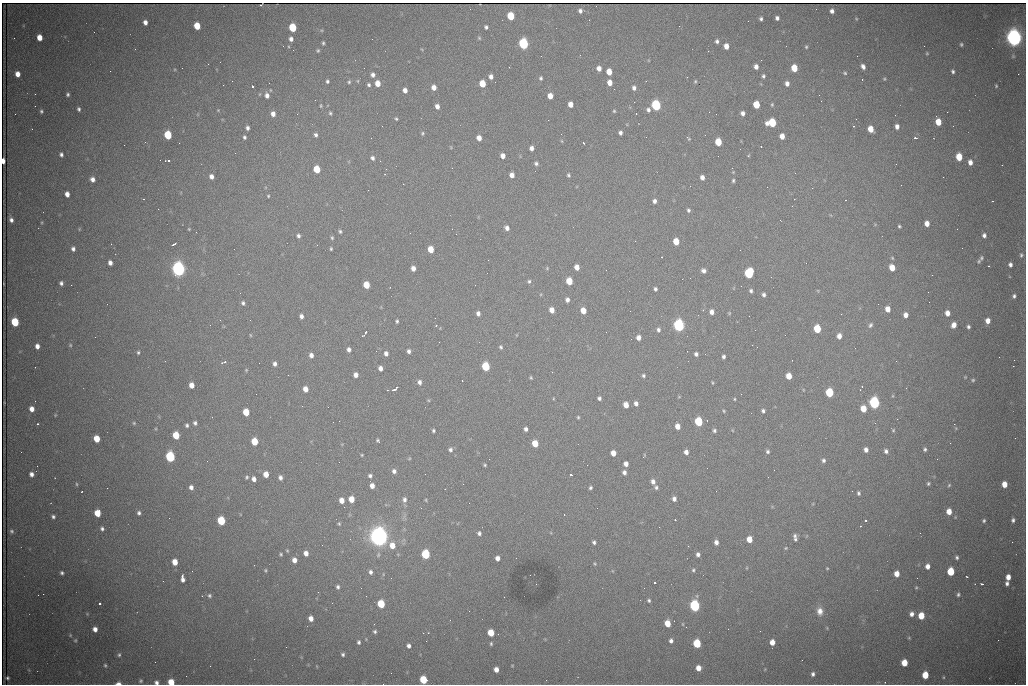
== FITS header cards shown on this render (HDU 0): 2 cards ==
NAXIS1  =                 1024 /fastest changing axis
NAXIS2  =                  682 /next to fastest changing axis

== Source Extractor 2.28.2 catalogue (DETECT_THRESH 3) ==
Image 1024 x 682 px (HDU 0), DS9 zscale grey, 1 PNG px = 1 image px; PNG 1028 x 686 px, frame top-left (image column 1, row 682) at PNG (2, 3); no overlay
Background 1870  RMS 26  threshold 77.2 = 3 sigma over >= 5 px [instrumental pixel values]
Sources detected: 452; all 452 listed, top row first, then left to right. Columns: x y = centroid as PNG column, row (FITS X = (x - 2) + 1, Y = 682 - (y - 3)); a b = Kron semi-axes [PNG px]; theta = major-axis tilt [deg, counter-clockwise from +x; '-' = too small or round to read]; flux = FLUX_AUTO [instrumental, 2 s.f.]
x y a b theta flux
261 5 3 2 - 1.5e+03
816 9 2 2 - 9.9e+02
580 11 6 5 - 5.7e+03
832 11 5 4 - 6.7e+03
511 16 5 5 - 6.6e+04
777 18 4 4 - 5.1e+03
761 19 4 3 - 3.7e+03
856 19 4 3 - 1.6e+03
145 22 5 4 - 8.7e+03
197 26 5 5 - 3.8e+04
293 27 5 5 - 8.5e+04
486 27 4 3 - 3.7e+03
94 32 3 2 - 1.1e+03
39 37 5 4 - 2.0e+04
14 38 3 2 - 1.5e+03
479 38 5 4 - 2.2e+03
1014 38 7 6 - 1.3e+06
291 39 5 4 - 6.8e+03
372 39 2 2 - 9.3e+02
717 41 4 4 - 4.3e+03
323 43 4 3 - 2.5e+03
523 44 6 5 - 2.5e+05
961 44 4 3 - 2.5e+03
726 46 5 4 - 1.4e+04
806 47 4 4 - 2.3e+03
293 50 2 2 - 8.9e+02
318 50 5 4 - 2.3e+03
708 51 2 2 - 8.9e+02
927 53 4 3 - 1.7e+03
857 56 2 2 - 2.1e+03
208 64 2 2 - 3.0e+03
863 66 5 4 - 7.1e+03
509 67 2 2 - 7.5e+02
756 67 4 4 - 8.7e+03
599 68 5 4 - 1.1e+04
794 68 5 5 - 4.0e+04
110 71 2 2 - 7.8e+02
953 71 4 3 - 3.5e+03
609 72 5 4 - 2.3e+04
845 73 4 4 - 2.3e+03
18 74 5 4 - 1.4e+04
1018 74 2 2 - 1.4e+04
373 75 5 5 - 6.2e+03
763 76 5 4 - 3.4e+03
491 77 5 4 - 7.6e+03
687 77 3 2 - 1.4e+03
541 78 5 4 - 3.2e+03
862 79 3 2 - 3.9e+03
884 79 4 3 - 1.7e+03
232 81 2 2 - 6.8e+02
327 81 4 3 - 3.1e+03
695 81 5 3 - 2.1e+03
349 82 4 4 - 2.4e+03
495 82 2 2 - 7.9e+02
610 82 5 4 - 1.6e+04
378 83 5 4 - 1.9e+04
787 83 5 4 - 8.3e+03
482 84 5 5 - 3.9e+04
369 85 4 4 - 3.2e+03
252 86 3 3 - 9.1e+04
996 86 4 4 - 2.0e+03
434 87 5 5 - 1.2e+04
634 88 5 5 - 6.2e+03
405 90 5 4 - 9.5e+03
68 94 4 3 - 3.2e+03
267 95 8 7 - 1.0e+04
819 95 2 2 - 6.9e+02
550 96 5 5 - 1.8e+04
821 101 2 2 - 8.4e+02
634 102 2 2 - 9.4e+02
570 104 5 4 - 1.4e+04
656 105 6 5 - 2.4e+05
756 105 5 5 - 4.6e+04
772 105 5 4 - 2.2e+03
321 106 5 3 - 2.0e+03
437 106 5 4 - 9.3e+03
79 109 4 3 - 3.6e+03
218 110 4 4 - 1.6e+03
648 110 6 5 - 5.2e+03
41 111 4 3 - 2.8e+03
614 111 4 4 - 2.1e+03
947 112 2 2 - 3.1e+03
330 113 5 4 - 2.5e+03
636 113 3 2 - 3.7e+03
743 113 4 4 - 7.0e+03
15 114 2 2 - 9.2e+02
273 114 6 5 - 1.0e+04
297 114 3 2 - 2.6e+03
716 114 2 2 - 8.1e+02
396 119 4 3 - 2.2e+03
938 122 6 4 -75 2.9e+04
772 123 6 6 - 8.7e+04
382 126 3 2 - 1.6e+03
853 126 3 2 - 1.6e+03
897 126 5 4 - 8.2e+03
953 126 2 2 - 7.9e+02
247 128 4 4 - 5.1e+03
871 129 5 5 - 2.4e+04
422 133 5 4 - 2.5e+03
620 133 4 4 - 5.3e+03
168 135 5 5 - 8.8e+04
315 135 6 4 -29 4.9e+03
782 136 5 4 - 1.5e+04
244 137 4 4 - 3.6e+03
479 138 5 4 - 1.3e+04
688 138 7 4 -45 2.2e+03
915 138 3 2 - 4.3e+03
562 141 5 3 - 1.7e+03
718 142 5 5 - 4.3e+04
179 143 2 2 - 4.1e+03
583 143 3 2 - 2.1e+03
124 145 2 2 - 1.6e+03
761 146 2 2 - 9.9e+02
451 147 5 3 - 1.5e+03
531 148 5 4 - 7.3e+03
235 153 2 2 - 1.5e+03
61 155 4 4 - 4.5e+03
503 156 5 4 - 1.1e+04
748 156 4 3 - 1.7e+03
959 157 6 5 - 4.3e+04
372 158 5 4 - 4.9e+03
3 161 5 3 - 1.4e+04
165 161 3 2 - 7.6e+02
169 161 3 3 - 2.6e+03
970 162 5 4 - 1.0e+04
536 163 5 4 - 4.0e+03
896 164 3 2 - 1.5e+03
452 168 2 2 - 9.3e+02
732 168 2 2 - 9.4e+02
317 169 5 5 - 4.9e+04
733 172 4 3 - 1.4e+03
512 175 5 4 - 1.1e+04
568 175 5 4 - 2.8e+03
211 176 5 5 - 8.6e+03
702 177 5 4 - 8.3e+03
92 179 5 5 - 9.2e+03
733 180 4 3 - 2.8e+03
403 184 2 2 - 9.5e+02
901 185 2 2 - 1.7e+03
812 188 3 2 - 3.2e+03
368 190 2 2 - 8.3e+03
67 194 5 4 - 1.1e+04
268 196 4 3 - 1.9e+03
143 199 3 2 - 1.7e+03
654 201 4 4 - 6.0e+03
158 209 2 2 - 7.4e+02
688 210 4 4 - 3.4e+03
11 220 4 4 - 5.6e+03
780 220 3 2 - 2.3e+03
927 223 5 4 - 1.4e+04
899 226 3 3 - 2.4e+03
507 228 5 5 - 7.7e+03
79 229 5 3 - 1.5e+03
189 229 4 3 - 1.6e+03
340 231 5 5 - 3.0e+03
196 232 2 2 - 9.4e+02
410 233 2 2 - 9.2e+02
984 235 5 4 - 5.5e+03
298 236 5 4 - 4.4e+03
332 238 5 4 - 2.6e+03
676 241 5 5 - 3.2e+04
173 244 5 2 - 3.4e+03
73 249 5 4 - 5.5e+03
331 249 4 3 - 2.3e+03
431 249 5 4 - 3.0e+04
740 250 2 2 - 9.6e+02
1021 255 6 5 - 3.5e+03
662 257 2 2 - 1.3e+03
892 258 4 4 - 1.9e+03
981 258 6 4 64 2.9e+03
488 260 2 2 - 2.1e+03
979 261 6 4 78 2.4e+03
110 263 5 4 - 7.7e+03
806 263 2 2 - 1.2e+03
1010 265 4 4 - 5.6e+03
988 266 3 2 - 1.5e+03
577 267 5 4 - 1.5e+04
413 268 5 4 - 1.0e+04
547 268 5 5 - 2.0e+03
892 268 5 5 - 2.5e+04
178 269 6 6 - 9.6e+05
606 270 3 2 - 1.2e+03
704 271 5 5 - 6.4e+03
749 273 6 5 - 1.6e+05
932 275 2 2 - 1.2e+03
529 281 5 5 - 3.5e+03
569 281 5 5 - 4.0e+04
61 283 4 4 - 4.7e+03
71 285 2 2 - 7.0e+03
366 285 5 5 - 3.6e+04
655 289 4 3 - 3.8e+03
751 291 5 4 - 3.7e+03
240 293 2 2 - 8.8e+02
764 295 4 3 - 4.6e+03
1014 296 4 4 - 3.9e+03
567 300 5 4 - 6.8e+03
243 303 5 4 - 3.9e+03
878 304 2 2 - 1.1e+03
888 309 5 4 - 1.6e+04
552 310 5 4 - 1.5e+04
583 311 5 4 - 2.4e+04
712 312 5 5 - 1.0e+04
478 313 5 4 - 6.7e+03
729 313 4 4 - 1.7e+03
947 313 5 5 - 1.3e+04
841 314 2 2 - 2.7e+03
905 315 5 4 - 1.1e+04
301 316 4 4 - 6.5e+03
220 320 2 2 - 9.6e+02
397 321 4 3 - 3.0e+03
988 321 5 5 - 1.3e+04
15 322 6 5 - 8.8e+04
679 325 6 5 - 4.6e+05
870 325 7 5 63 4.1e+03
954 325 5 5 - 1.3e+04
436 326 4 2 - 1.3e+03
968 327 4 4 - 3.7e+03
817 329 5 5 - 7.6e+04
658 330 6 5 - 4.7e+03
755 330 2 2 - 1.5e+03
366 332 4 3 - 3.7e+03
250 335 4 3 - 1.5e+03
363 336 4 2 - 1.7e+03
839 336 5 4 - 1.1e+04
95 337 2 2 - 9.0e+02
638 338 5 4 - 9.9e+03
70 345 5 4 - 2.2e+03
752 345 2 2 - 4.3e+03
37 346 5 4 - 9.5e+03
501 347 5 4 - 3.1e+03
855 348 2 2 - 7.4e+02
349 349 5 4 - 6.6e+03
409 351 5 4 - 5.1e+03
138 352 5 4 - 2.6e+03
386 353 5 4 - 6.8e+03
696 354 4 4 - 4.5e+03
311 355 5 4 - 8.1e+03
723 356 4 3 - 4.3e+03
999 357 2 2 - 8.0e+02
1014 360 2 2 - 2.5e+03
224 362 8 3 14 2.9e+03
259 363 2 2 - 1.5e+03
275 364 4 4 - 5.9e+03
486 366 6 5 - 1.1e+05
1013 366 2 2 - 2.1e+04
35 367 2 2 - 9.1e+02
380 368 5 4 - 8.5e+03
246 370 4 3 - 1.6e+03
288 375 2 2 - 1.5e+03
356 375 5 4 - 9.8e+03
643 376 4 4 - 3.2e+03
789 376 5 4 - 2.7e+04
531 377 4 3 - 2.0e+03
965 377 4 3 - 1.5e+03
973 380 5 4 - 2.5e+03
462 381 2 2 - 1.0e+03
419 382 6 5 - 6.8e+03
712 383 4 2 - 1.7e+03
191 385 5 4 - 1.5e+04
862 386 2 2 - 1.3e+03
305 389 5 4 - 1.4e+04
395 389 9 3 39 4.5e+03
829 393 6 5 - 9.6e+04
256 394 2 2 - 1.4e+03
741 394 2 2 - 9.5e+02
679 397 5 3 - 1.4e+03
599 398 4 4 - 4.2e+03
734 399 3 3 - 1.8e+03
428 400 5 4 - 1.8e+03
35 401 2 2 - 1.6e+03
636 403 5 4 - 7.3e+03
874 403 6 5 - 3.6e+05
626 405 5 4 - 1.7e+04
32 409 5 4 - 1.2e+04
863 409 5 5 - 2.8e+04
723 411 5 4 - 2.0e+03
763 411 4 4 - 3.9e+03
246 412 5 5 - 3.7e+04
55 415 5 4 - 1.5e+03
212 417 2 2 - 7.4e+02
578 417 3 3 - 1.9e+03
339 421 2 2 - 1.2e+03
698 422 6 5 - 1.1e+05
134 423 5 5 - 2.3e+03
195 423 5 4 - 4.3e+03
875 423 3 2 - 1.8e+03
37 424 3 2 - 2.1e+03
954 424 2 2 - 9.5e+03
187 425 5 4 - 3.6e+03
677 426 5 4 - 1.5e+04
156 429 5 3 - 1.5e+03
526 429 4 4 - 5.7e+03
714 430 5 4 - 3.6e+03
732 430 4 3 - 1.3e+03
893 430 5 4 - 2.0e+03
433 431 4 4 - 3.1e+03
176 435 5 5 - 5.5e+04
97 439 5 5 - 3.3e+04
254 441 5 5 - 4.6e+04
378 441 6 3 -46 3.0e+03
535 443 5 5 - 3.4e+04
925 449 5 4 - 3.4e+03
450 450 6 5 - 5.2e+03
866 450 5 4 - 7.7e+03
886 451 5 4 - 5.3e+03
686 452 5 4 - 8.8e+03
768 452 4 4 - 3.5e+03
613 453 5 4 - 1.5e+04
362 455 4 3 - 1.7e+03
644 455 7 3 62 1.6e+03
170 457 6 5 - 2.3e+05
409 458 5 4 - 1.9e+03
823 460 5 5 - 4.2e+03
626 464 4 4 - 9.4e+03
485 465 4 3 - 2.2e+03
587 465 2 2 - 5.6e+03
394 471 5 5 - 6.3e+03
624 472 5 4 - 6.2e+03
31 474 4 4 - 7.6e+03
266 474 5 4 - 1.9e+04
571 475 4 3 - 2.7e+03
370 476 5 5 - 4.3e+03
247 477 5 4 - 2.6e+03
280 477 5 4 - 5.8e+03
768 477 2 2 - 7.7e+02
254 479 4 4 - 8.6e+03
653 482 6 5 - 7.6e+03
76 484 5 3 - 1.7e+03
463 484 2 2 - 1.4e+03
928 484 4 4 - 2.7e+03
1004 484 5 4 - 2.1e+04
949 485 5 4 - 2.1e+03
372 486 5 4 - 1.1e+04
191 487 5 5 - 7.4e+03
656 487 5 5 - 3.9e+03
590 488 4 4 - 3.1e+03
716 491 2 2 - 2.2e+03
852 491 2 2 - 1.6e+03
858 493 5 4 - 3.6e+03
351 499 5 5 - 2.5e+04
674 499 5 4 - 7.1e+03
342 500 5 4 - 1.6e+04
404 500 7 6 - 6.3e+03
426 500 5 3 - 1.7e+03
344 507 2 2 - 4.1e+03
421 508 2 2 - 8.0e+02
949 511 5 4 - 2.0e+04
97 513 6 5 - 3.4e+04
139 513 5 4 - 4.0e+03
564 515 3 2 - 3.2e+03
53 517 4 3 - 3.7e+03
675 520 3 2 - 2.2e+03
865 520 3 2 - 4.8e+03
1013 520 5 4 - 4.6e+03
221 521 6 5 - 9.8e+04
984 521 4 4 - 2.9e+03
339 524 5 4 - 2.1e+03
860 526 4 3 - 1.3e+03
102 529 5 4 - 4.1e+03
12 531 3 3 - 2.7e+03
479 533 5 5 - 4.2e+03
795 536 6 6 - 4.3e+03
379 537 8 7 - 1.7e+06
749 539 5 5 - 2.3e+04
795 539 6 5 - 3.1e+03
594 542 4 4 - 3.7e+03
716 542 5 4 - 8.2e+03
1012 542 2 2 - 8.3e+02
392 545 6 6 - 2.0e+04
688 546 2 2 - 9.5e+02
786 548 5 4 - 1.9e+03
287 551 4 4 - 1.8e+03
306 553 5 4 - 1.1e+04
281 554 4 4 - 2.3e+03
426 554 6 5 - 1.4e+05
698 554 4 4 - 5.9e+03
957 557 4 4 - 3.5e+03
497 558 5 4 - 9.0e+03
294 560 5 4 - 1.1e+04
175 562 5 4 - 2.2e+04
595 564 5 3 - 1.8e+03
927 566 6 5 - 1.1e+04
747 568 5 3 - 1.3e+03
827 568 3 3 - 1.6e+03
265 570 4 3 - 1.9e+03
693 570 5 5 - 2.6e+03
951 571 5 5 - 6.6e+04
371 572 5 4 - 4.9e+03
62 573 4 3 - 3.4e+03
383 574 5 3 - 1.2e+03
897 574 5 5 - 1.8e+04
182 576 3 3 - 7.6e+03
1008 577 5 4 - 1.4e+04
183 580 4 4 - 6.8e+03
654 583 3 3 - 1.0e+05
1007 583 4 4 - 5.2e+03
536 584 2 2 - 1.1e+03
982 584 3 2 - 1.9e+03
338 587 4 3 - 3.6e+03
916 587 5 4 - 2.2e+03
644 588 2 2 - 1.1e+03
43 594 2 2 - 9.7e+03
958 594 5 5 - 3.5e+03
209 596 6 5 - 3.8e+03
366 596 2 2 - 9.8e+02
697 596 5 3 - 1.9e+03
649 600 4 4 - 3.0e+03
100 603 3 3 - 6.8e+03
381 604 5 5 - 7.0e+04
695 606 6 5 - 3.4e+05
820 611 11 8 -83 1.4e+04
911 614 6 5 - 8.3e+03
921 616 5 5 - 4.1e+04
311 618 5 4 - 1.3e+04
667 623 5 5 - 2.7e+04
683 624 5 3 - 1.5e+03
827 628 5 3 - 1.5e+03
95 629 5 4 - 9.8e+03
375 632 4 4 - 3.2e+03
423 633 3 2 - 2.9e+03
491 633 5 5 - 3.5e+04
909 638 4 4 - 1.7e+03
75 640 5 4 - 1.8e+03
998 640 3 2 - 1.3e+03
671 641 5 4 - 5.5e+03
359 642 5 4 - 3.6e+03
772 642 5 4 - 1.6e+04
697 643 5 5 - 9.0e+04
491 644 4 3 - 2.7e+03
409 646 5 4 - 6.0e+03
343 654 5 4 - 3.6e+03
119 655 6 4 75 2.9e+03
254 659 2 2 - 5.6e+03
155 662 2 2 - 7.1e+02
904 663 5 5 - 3.4e+04
105 665 5 4 - 2.5e+03
512 665 4 3 - 1.4e+03
316 666 5 3 - 1.4e+03
698 668 5 4 - 1.5e+04
496 669 5 4 - 1.2e+04
765 669 4 3 - 1.3e+03
391 673 2 2 - 7.6e+02
813 674 6 5 - 5.1e+03
925 675 5 5 - 4.3e+04
944 677 4 3 - 1.5e+03
8 678 3 3 - 2.5e+03
423 680 5 5 - 6.2e+04
140 681 5 4 - 2.5e+03
156 682 5 4 - 5.3e+03
171 682 5 5 - 3.5e+04
885 682 2 2 - 1.1e+03
118 683 6 3 2 7.9e+03
At the frame edge (FLAGS 8, measured only in part): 5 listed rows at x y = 3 161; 423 680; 156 682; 171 682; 118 683

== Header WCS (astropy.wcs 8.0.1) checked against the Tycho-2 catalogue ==
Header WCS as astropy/WCSLIB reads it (CRVAL/CRPIX/CD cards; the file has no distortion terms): RA---TAN/DEC--TAN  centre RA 06:56:22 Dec +31:26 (104.09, +31.44 deg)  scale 1.44 arcsec/px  FOV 24.5' x 16.3'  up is -93 deg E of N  parity flipped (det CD > 0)
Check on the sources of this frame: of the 60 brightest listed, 8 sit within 2.2 arcsec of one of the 17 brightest Tycho-2 stars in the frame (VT <= 13.07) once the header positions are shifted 0.65 arcsec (0.51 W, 0.41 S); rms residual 1.00 arcsec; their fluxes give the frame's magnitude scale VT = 24.92 - 2.5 log10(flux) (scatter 0.25 mag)
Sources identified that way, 8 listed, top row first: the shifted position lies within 2.2 arcsec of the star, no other Tycho-2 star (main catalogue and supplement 1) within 4.4 arcsec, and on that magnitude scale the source's flux lands within +1.5 / -3 mag of the star's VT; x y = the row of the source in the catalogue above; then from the Tycho-2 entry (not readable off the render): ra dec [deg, ICRS J2000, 3 dp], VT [Tycho-2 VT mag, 2 dp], TYC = Tycho-2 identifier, HIP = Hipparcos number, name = IAU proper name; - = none
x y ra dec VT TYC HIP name
523 44 103.952 +31.434 11.53 2437-424-1 - -
772 123 103.984 +31.534 11.82 2437-428-1 - -
749 273 104.055 +31.528 12.03 2437-1294-1 - -
679 325 104.081 +31.501 10.83 2437-37-1 - -
874 403 104.112 +31.580 11.47 2437-71-1 - -
379 537 104.185 +31.385 8.52 2437-370-1 33393 -
426 554 104.192 +31.404 11.68 2437-91-1 - -
695 606 104.211 +31.512 11.03 2437-937-1 - -